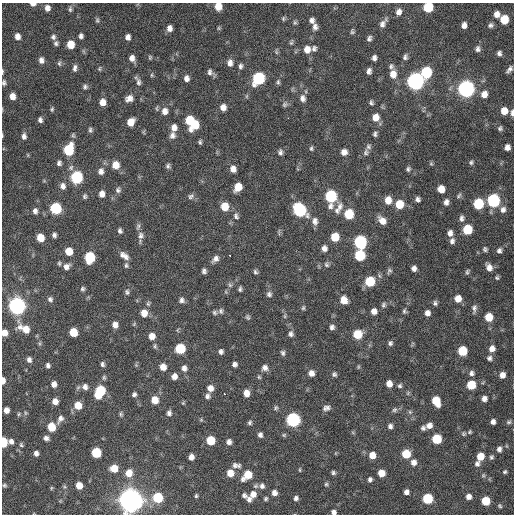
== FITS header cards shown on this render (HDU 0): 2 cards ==
NAXIS1  =                  512 / Axis length
NAXIS2  =                  512 / Axis length

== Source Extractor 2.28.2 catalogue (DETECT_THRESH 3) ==
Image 512 x 512 px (HDU 0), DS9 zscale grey, 1 PNG px = 1 image px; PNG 516 x 516 px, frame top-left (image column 1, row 512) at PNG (2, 3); no overlay
Background 149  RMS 13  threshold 38.2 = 3 sigma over >= 5 px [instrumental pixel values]
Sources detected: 310; all 310 listed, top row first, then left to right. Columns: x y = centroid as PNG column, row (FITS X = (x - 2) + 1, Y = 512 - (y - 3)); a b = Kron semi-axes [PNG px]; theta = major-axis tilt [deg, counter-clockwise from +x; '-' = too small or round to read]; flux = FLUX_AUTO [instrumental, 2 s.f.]
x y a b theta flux
33 4 6 3 -3 3.8e+03
218 6 7 6 - 1.1e+04
428 7 7 6 - 3.6e+04
47 8 6 5 - 4.3e+03
70 9 7 5 -89 1.8e+03
398 12 8 6 77 4.5e+03
497 14 7 6 - 5.7e+03
283 19 6 5 - 1.3e+03
504 19 7 6 - 2.1e+04
97 20 7 4 -81 1.4e+03
312 20 6 5 - 3.2e+03
295 22 6 5 - 1.4e+03
383 23 13 6 58 4.3e+03
464 25 6 5 - 4.4e+03
491 25 7 6 - 2.4e+03
315 27 8 6 -83 3.4e+03
169 28 6 5 - 4.7e+03
219 28 5 5 - 1.2e+03
352 31 6 5 - 1.5e+03
17 36 6 5 - 5.0e+03
81 36 5 4 - 2.6e+03
53 37 7 6 - 2.2e+03
128 37 6 5 - 3.5e+03
369 38 6 5 - 2.4e+03
291 42 7 4 72 1.4e+03
56 43 6 5 - 2.0e+03
70 44 6 6 - 1.4e+04
314 48 7 6 - 2.4e+03
307 49 8 7 - 7.0e+03
478 49 8 7 - 3.0e+03
276 52 8 4 -82 1.4e+03
499 53 6 5 - 2.6e+03
150 57 6 4 90 1.2e+03
405 57 7 5 74 2.4e+03
132 58 7 6 - 4.4e+03
374 58 6 5 - 3.0e+03
41 60 7 6 - 3.7e+03
59 63 7 5 -77 1.7e+03
230 63 8 6 90 4.5e+03
240 66 7 5 79 2.3e+03
391 66 7 7 - 2.3e+03
75 68 9 5 82 2.9e+03
99 69 7 4 83 1.3e+03
509 69 9 4 50 3.1e+03
2 71 7 3 89 1.2e+03
369 71 6 4 82 2.9e+03
210 72 8 5 -46 3.1e+03
426 72 8 7 - 5.4e+04
393 74 9 7 87 7.8e+03
151 75 6 4 90 1.1e+03
186 78 7 5 86 3.8e+03
259 78 8 7 - 8.6e+04
415 81 8 7 - 3.7e+05
138 82 11 7 -78 3.3e+03
278 82 7 5 81 1.6e+03
4 83 6 5 - 1.8e+03
85 87 7 6 - 2.2e+03
466 89 8 7 - 3.5e+05
484 94 8 7 - 6.8e+03
12 96 6 5 - 6.1e+03
129 98 9 7 24 5.3e+03
303 98 10 8 -78 4.2e+03
103 102 7 6 - 7.4e+03
371 103 6 5 - 1.7e+03
285 104 8 6 26 2.0e+03
223 107 6 6 - 5.2e+03
52 109 5 4 - 1.3e+03
165 111 9 8 - 5.4e+03
504 111 7 6 - 9.7e+03
512 113 7 4 -89 3.1e+03
376 117 8 7 - 8.1e+03
288 118 2 2 - 3.0e+03
40 120 6 4 -80 2.5e+03
190 120 10 6 -90 2.6e+04
130 122 7 6 - 1.0e+04
195 125 8 6 65 1.8e+04
174 127 9 7 82 5.2e+03
500 128 6 6 - 1.8e+03
90 130 7 5 -75 1.8e+03
144 132 6 4 -72 1.0e+03
375 134 6 5 - 1.9e+03
73 135 8 5 -80 1.5e+03
172 135 8 7 - 3.6e+03
2 136 5 3 - 8.0e+02
24 136 8 6 -88 3.1e+03
200 142 6 4 -83 1.5e+03
368 147 7 7 - 2.3e+03
507 147 6 5 - 4.3e+03
311 148 6 5 - 1.6e+03
69 150 8 6 75 4.9e+04
280 152 7 5 -80 2.5e+03
344 152 7 7 - 4.9e+03
366 152 10 7 69 2.7e+03
28 155 5 3 - 7.8e+02
471 162 6 5 - 1.7e+03
59 163 6 6 - 2.4e+03
431 164 5 5 - 1.2e+03
116 165 9 8 - 8.7e+03
168 166 6 6 - 2.0e+03
233 169 7 6 - 5.3e+03
408 169 6 5 - 1.8e+03
101 171 8 7 - 3.9e+03
77 177 7 7 - 7.7e+04
63 186 8 7 - 4.1e+03
238 187 7 6 - 1.4e+04
441 189 6 6 - 8.6e+03
118 190 8 7 - 2.5e+03
102 194 7 6 - 4.7e+03
85 196 6 5 - 1.7e+03
191 196 9 6 36 2.4e+03
331 196 9 7 90 7.3e+04
459 196 8 5 47 1.7e+03
418 199 6 5 - 2.7e+03
388 200 8 7 - 9.2e+03
493 200 7 7 - 1.1e+05
446 202 7 6 - 3.7e+03
399 204 8 7 - 1.8e+04
478 204 7 7 - 4.4e+04
224 207 7 7 - 1.5e+04
56 208 7 7 - 6.3e+04
339 208 18 8 61 6.4e+03
300 210 9 7 -55 1.1e+05
503 210 9 7 68 4.0e+03
35 211 7 6 - 3.2e+03
349 214 7 7 - 3.0e+04
236 216 9 7 -70 2.9e+03
462 218 8 6 81 3.0e+03
315 221 10 7 -87 4.3e+03
382 221 9 7 -46 7.2e+03
138 227 11 5 79 2.2e+03
467 229 7 6 - 3.0e+04
120 231 6 5 - 2.1e+03
279 232 9 2 90 8.1e+02
450 233 7 6 - 4.0e+03
54 235 5 5 - 2.4e+03
141 235 12 7 85 4.1e+03
335 237 7 6 - 1.7e+04
40 238 6 6 - 1.4e+04
452 241 7 6 - 3.1e+03
360 242 8 7 - 1.1e+05
324 248 7 6 - 3.8e+03
485 249 6 5 - 1.8e+03
69 251 7 6 - 1.3e+04
499 251 6 5 - 2.6e+03
230 255 2 2 - 3.1e+03
360 255 7 7 - 4.4e+04
124 256 12 7 -35 5.3e+03
90 257 8 6 84 4.7e+04
215 259 10 6 45 4.1e+03
59 263 7 4 -81 1.3e+03
327 264 7 6 - 1.9e+03
126 265 8 5 88 1.9e+03
66 266 8 7 - 4.5e+03
489 267 9 7 -68 5.4e+03
414 268 5 5 - 3.3e+03
204 271 6 5 - 2.4e+03
389 271 8 5 61 1.9e+03
255 272 6 5 - 1.8e+03
467 272 8 5 69 1.6e+03
380 276 6 4 -69 1.5e+03
497 278 5 5 - 1.4e+03
370 281 7 7 - 3.4e+04
230 285 8 6 -62 2.0e+03
83 289 6 5 - 1.7e+03
240 289 6 4 84 1.8e+03
127 292 7 6 - 2.0e+03
226 292 6 3 -72 9.8e+02
269 294 7 7 - 2.5e+03
50 299 7 6 - 2.3e+03
458 299 7 6 - 8.3e+03
182 300 7 7 - 2.9e+03
344 300 8 7 - 9.3e+03
435 303 6 5 - 2.0e+03
148 304 7 5 76 1.8e+03
384 305 8 6 75 2.1e+03
17 306 8 7 - 4.0e+05
303 308 6 4 74 1.3e+03
474 308 10 5 86 2.9e+03
221 311 8 7 - 2.3e+03
374 311 6 6 - 5.0e+03
404 311 7 5 -82 1.7e+03
215 312 7 6 - 1.9e+03
144 313 8 7 - 8.7e+03
427 313 6 6 - 4.0e+03
285 316 8 4 82 1.4e+03
248 317 6 5 - 1.6e+03
489 317 7 6 - 1.6e+04
134 324 6 4 46 9.8e+02
115 325 6 6 - 4.7e+03
332 327 6 6 - 2.7e+03
25 329 16 9 -32 1.4e+04
73 332 6 6 - 1.9e+04
4 333 6 5 - 6.7e+03
291 334 7 6 - 2.8e+03
357 334 7 7 - 2.2e+04
152 336 7 7 - 6.4e+03
40 343 6 4 72 1.2e+03
390 343 6 5 - 2.1e+03
155 346 7 5 89 1.6e+03
180 348 7 7 - 3.6e+04
492 348 8 7 - 5.3e+03
462 351 7 6 - 2.8e+04
221 352 6 5 - 2.5e+03
283 353 7 5 -72 2.0e+03
489 358 7 7 - 2.9e+03
29 360 6 5 - 3.0e+03
102 364 5 4 - 2.0e+03
235 364 5 5 - 2.7e+03
48 365 5 5 - 2.3e+03
136 365 5 5 - 1.1e+03
163 367 7 6 - 7.6e+03
358 367 6 3 72 9.8e+02
184 368 8 7 - 3.6e+03
265 368 8 7 - 4.0e+03
311 373 7 7 - 5.0e+03
471 373 7 7 - 2.9e+03
334 374 5 5 - 2.0e+03
502 375 7 6 - 5.6e+03
174 376 6 6 - 5.0e+03
259 377 5 5 - 1.2e+03
3 380 6 3 87 4.9e+03
54 384 6 6 - 4.4e+03
389 384 6 6 - 6.0e+03
471 385 7 6 - 2.3e+04
400 386 6 5 - 1.7e+03
85 387 8 7 - 4.1e+03
210 388 7 7 - 5.9e+03
100 392 10 6 63 4.7e+04
246 393 7 6 - 7.1e+03
408 393 7 4 54 1.2e+03
134 394 6 5 - 2.2e+03
224 394 3 3 - 2.6e+03
207 396 6 6 - 2.9e+03
484 399 6 5 - 3.9e+03
155 400 7 6 - 1.1e+04
55 401 6 6 - 6.1e+03
436 401 8 6 -66 2.1e+04
183 403 5 4 - 1.1e+03
78 405 7 7 - 1.3e+04
276 408 7 6 - 1.6e+03
326 408 9 6 14 3.4e+03
6 410 5 5 - 5.1e+03
394 410 7 6 - 2.0e+03
410 412 6 4 -46 1.3e+03
25 413 7 4 -90 1.2e+03
169 413 6 6 - 2.8e+03
19 414 6 4 88 1.1e+03
121 414 6 5 - 1.4e+03
60 419 11 6 58 3.9e+03
293 420 7 7 - 1.5e+05
250 422 6 5 - 1.7e+03
493 422 5 4 - 3.1e+03
509 422 7 5 15 1.6e+03
429 425 7 6 - 4.9e+03
390 426 6 6 - 2.5e+03
51 427 7 6 - 2.0e+04
423 428 6 6 - 2.2e+03
470 432 6 4 43 1.3e+03
463 434 5 5 - 1.3e+03
260 435 6 5 - 2.7e+03
284 435 6 5 - 1.3e+03
46 438 6 5 - 3.0e+03
437 439 6 6 - 3.2e+04
211 440 6 6 - 2.3e+04
11 441 7 7 - 3.4e+03
3 442 6 4 -89 3.1e+04
229 442 6 5 - 3.5e+03
21 445 6 5 - 1.4e+03
499 449 7 5 81 3.0e+03
36 453 5 4 - 3.2e+03
96 453 6 6 - 3.7e+04
406 454 6 6 - 2.1e+04
372 455 7 6 - 8.2e+03
480 456 7 6 - 1.3e+04
191 457 6 5 - 5.0e+03
491 457 6 5 - 1.7e+03
414 462 7 7 - 5.0e+03
477 464 7 6 - 2.8e+03
236 465 12 7 -5 3.7e+03
114 468 6 6 - 1.2e+04
300 470 6 3 83 9.7e+02
505 472 4 4 - 1.3e+03
129 473 8 7 - 8.5e+03
230 473 7 7 - 1.0e+04
333 473 5 4 - 1.8e+03
381 473 6 6 - 9.5e+03
247 475 9 7 43 2.0e+04
483 475 5 4 - 1.2e+03
370 479 5 4 - 2.3e+03
326 484 6 5 - 1.4e+03
4 485 6 5 - 1.6e+03
79 485 6 5 - 9.6e+03
256 486 7 6 - 1.8e+03
262 486 7 7 - 3.2e+03
51 488 6 4 88 8.9e+02
406 492 5 5 - 3.5e+03
274 493 7 6 - 4.6e+03
253 494 9 7 70 6.6e+03
196 496 5 3 - 1.2e+03
244 496 7 5 -52 2.3e+03
158 497 7 6 - 3.9e+04
469 497 5 5 - 4.8e+03
296 498 6 5 - 2.4e+03
266 499 5 5 - 1.5e+03
428 499 6 6 - 4.2e+04
130 500 8 8 - 1.5e+06
249 500 7 5 -76 3.1e+03
486 501 6 6 - 2.2e+04
500 506 6 5 - 1.3e+03
334 512 5 5 - 3.1e+03
At the frame edge (FLAGS 8, measured only in part): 12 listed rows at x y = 33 4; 218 6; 428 7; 2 71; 4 83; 512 113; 2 136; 4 333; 3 380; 3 442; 130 500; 334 512